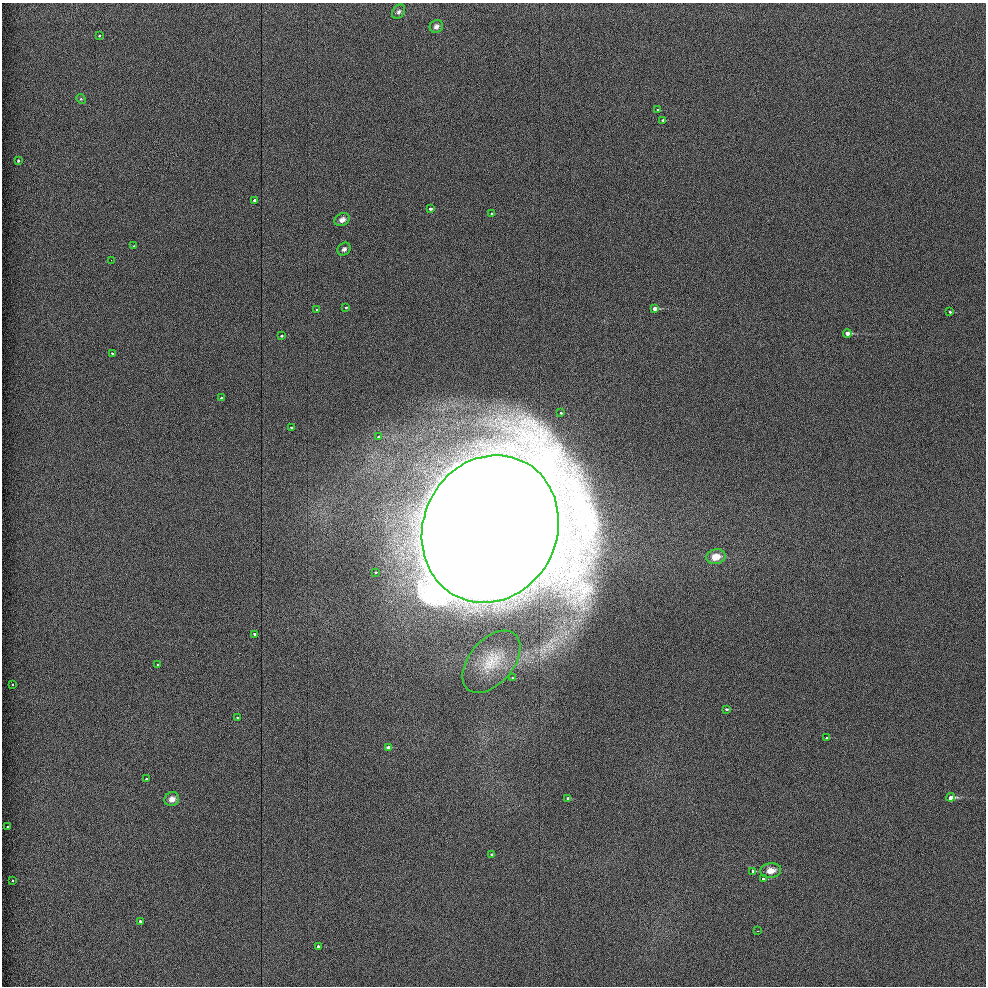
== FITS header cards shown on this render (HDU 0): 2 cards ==
NAXIS1  =                  984 / Axis length
NAXIS2  =                  984 / Axis length

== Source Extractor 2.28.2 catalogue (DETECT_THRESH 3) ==
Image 984 x 984 px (HDU 0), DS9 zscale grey, 1 PNG px = 1 image px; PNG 988 x 988 px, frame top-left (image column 1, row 984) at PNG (2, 3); each listed source drawn as its Kron ellipse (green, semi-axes under 4 px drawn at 4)
Background 10.7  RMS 3.8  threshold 11.5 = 3 sigma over >= 5 px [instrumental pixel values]
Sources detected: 50; all 50 listed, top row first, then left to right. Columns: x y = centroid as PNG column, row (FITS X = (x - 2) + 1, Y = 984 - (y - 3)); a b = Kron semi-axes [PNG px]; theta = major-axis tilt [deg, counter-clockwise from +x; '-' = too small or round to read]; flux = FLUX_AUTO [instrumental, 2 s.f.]
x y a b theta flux
399 12 8 5 55 6.6e+02
436 26 7 6 - 8.6e+02
99 36 3 2 - 7.1e+02
81 99 5 4 - 2.8e+02
658 110 3 2 - 4.1e+02
663 120 3 3 - 8.4e+02
19 161 3 3 - 1.4e+03
255 200 3 3 - 3.7e+03
430 209 3 3 - 1.7e+03
491 213 3 2 - 8.6e+02
342 220 8 6 29 1.3e+03
133 246 3 2 - 3.6e+02
344 249 7 6 - 8.0e+02
111 260 2 2 - 1.8e+03
346 307 3 3 - 6.2e+02
655 308 4 3 - 4.4e+03
317 309 3 3 - 1.1e+03
950 312 3 3 - 5.0e+02
847 333 4 3 - 6.8e+03
281 336 3 3 - 8.3e+02
112 353 3 3 - 5.4e+02
221 398 3 3 - 8.7e+02
561 413 3 2 - 7.4e+02
291 427 3 2 - 5.4e+02
379 436 3 3 - 8.4e+02
490 529 75 67 64 2.3e+07
716 557 10 7 12 3.3e+03
376 572 3 2 - 6.4e+02
255 634 3 3 - 1.1e+03
491 662 36 22 49 9.3e+03
157 664 3 3 - 7.1e+02
512 678 3 2 - 3.6e+02
13 684 3 2 - 5.5e+02
726 709 3 3 - 7.3e+02
237 718 3 3 - 7.4e+02
826 738 3 3 - 9.5e+02
388 747 3 3 - 1.7e+03
146 779 3 2 - 1.0e+03
951 797 4 3 - 7.5e+03
568 798 3 3 - 8.3e+02
172 799 7 6 - 1.8e+03
8 827 3 2 - 4.9e+02
492 854 3 3 - 8.1e+02
771 870 10 7 8 2.5e+03
753 871 4 3 - 1.4e+03
763 879 3 3 - 1.0e+03
12 881 3 3 - 6.6e+02
140 921 3 3 - 1.5e+03
757 931 2 2 - 1.9e+02
318 946 3 3 - 2.8e+03